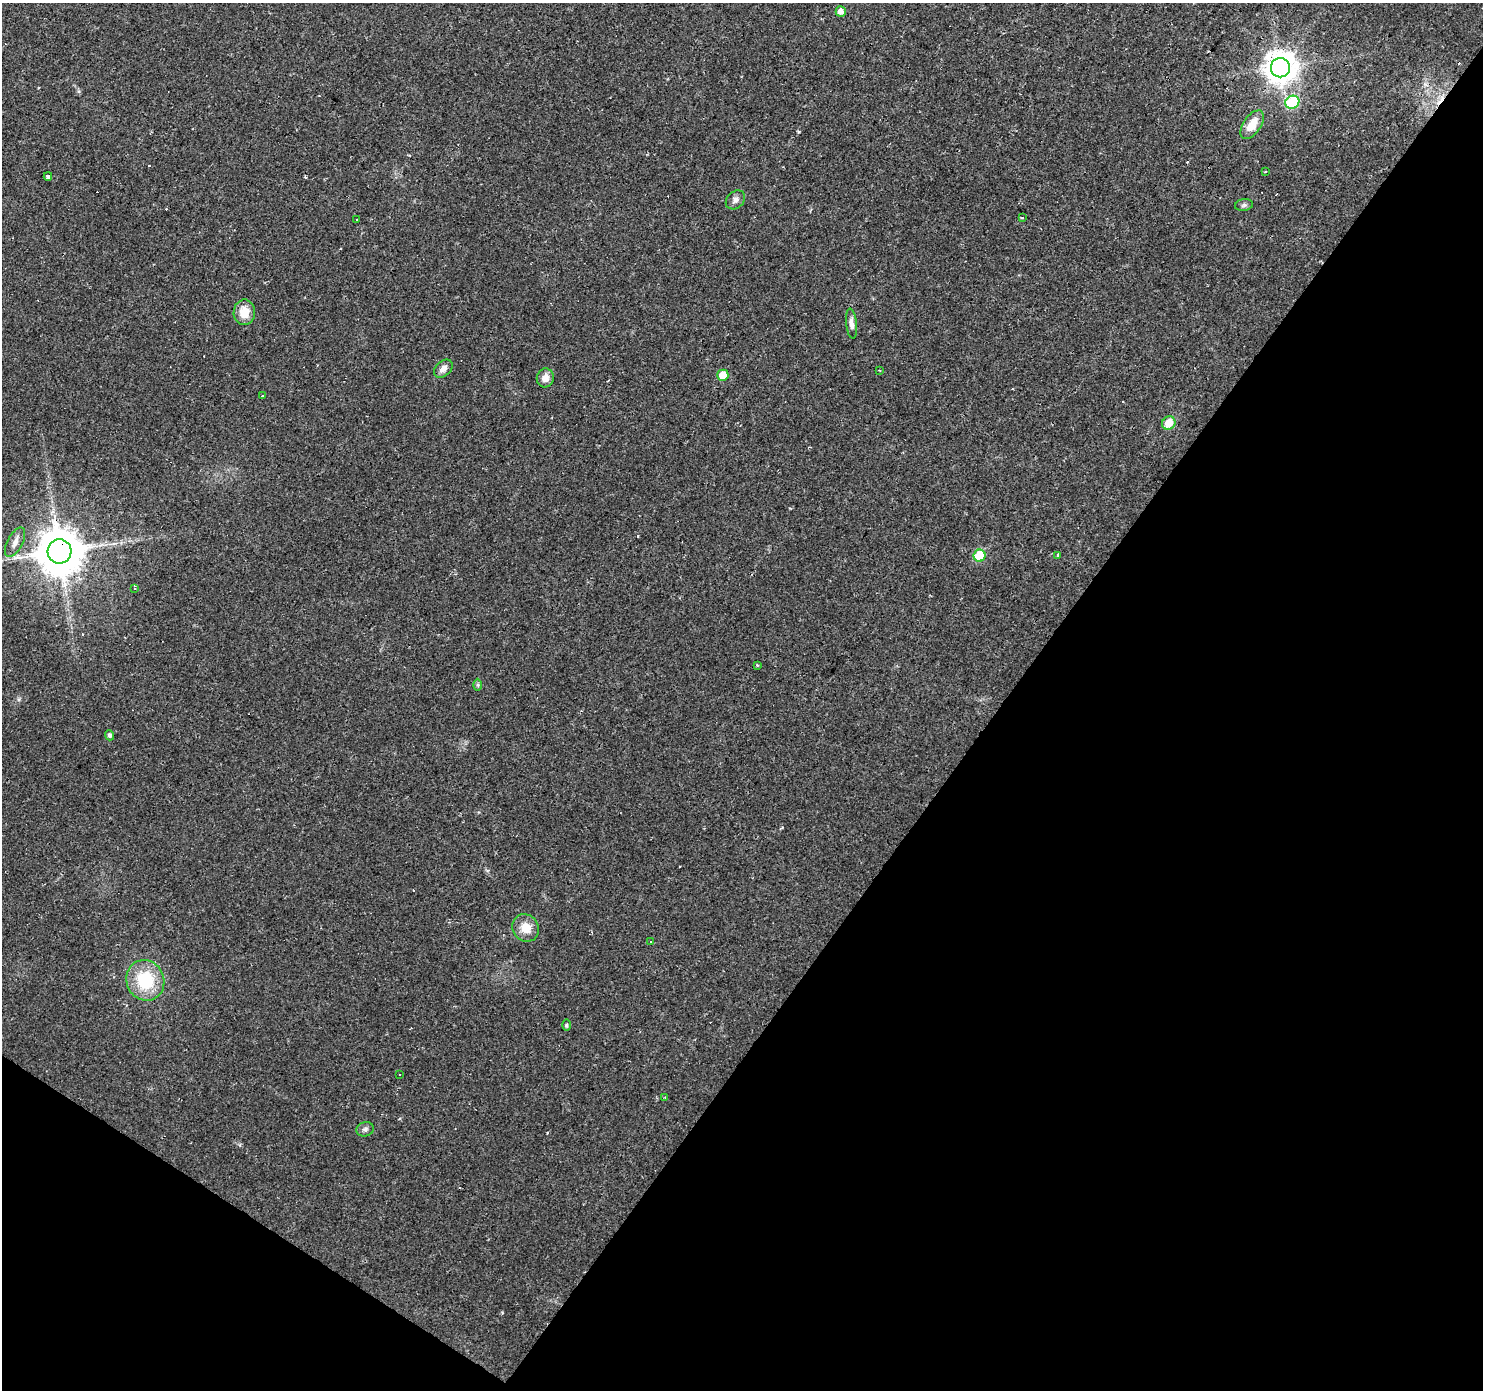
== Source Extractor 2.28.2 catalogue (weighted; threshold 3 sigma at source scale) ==
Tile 15 of 4 x 4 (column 3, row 4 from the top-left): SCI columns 2962-4442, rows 181-1568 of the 5924 x 5980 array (HDU 1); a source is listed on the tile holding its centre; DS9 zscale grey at full resolution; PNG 1485 x 1392 px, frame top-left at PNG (2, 3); each listed source drawn as its Kron ellipse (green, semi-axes under 4 px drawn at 4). Shown black and unused: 36% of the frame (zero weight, under 2 of 3 exposures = <1% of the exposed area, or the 3 px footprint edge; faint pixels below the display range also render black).
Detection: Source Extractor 2.28.2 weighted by HDU 2 'WHT'; one run over the whole footprint, this tile lists its part. Background 0.0235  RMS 0.0031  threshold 0.014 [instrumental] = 3 sigma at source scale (4.5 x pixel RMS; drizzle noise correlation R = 1.50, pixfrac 1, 0.0396/0.0396 arcsec/px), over >= 5 px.
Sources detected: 49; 16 cosmic-ray / hot-pixel residue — neither listed nor drawn; the other 33 listed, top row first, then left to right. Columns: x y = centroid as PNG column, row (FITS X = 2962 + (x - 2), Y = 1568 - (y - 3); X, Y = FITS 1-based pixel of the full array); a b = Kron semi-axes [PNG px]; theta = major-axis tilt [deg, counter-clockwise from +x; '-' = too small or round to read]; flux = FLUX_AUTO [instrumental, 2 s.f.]
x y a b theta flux
841 11 5 5 - 2.2
1280 68 9 9 - 510
1292 102 7 6 - 22
1252 125 16 8 55 5.6
1265 172 3 3 - 0.49
48 176 4 3 - 2.5
735 200 11 8 43 1.4
1244 205 9 6 10 0.76
1022 218 3 2 - 0.41
357 219 3 3 - 1
244 312 12 10 89 5.3
851 324 15 5 -84 1.6
443 369 11 7 43 1.8
879 370 4 2 - 0.2
723 375 5 5 - 5.7
545 378 9 8 - 2.4
262 396 3 2 - 0.56
1169 423 7 6 - 5
15 542 16 7 63 2.2
60 551 12 12 - 1300
1058 555 3 3 - 32
980 556 6 6 - 14
135 589 4 3 - 0.6
757 665 4 3 - 0.3
478 685 6 4 -90 0.44
110 735 5 4 - 0.9
526 928 14 12 -53 4.6
651 941 3 3 - 1.4
145 980 21 18 -65 16
566 1025 6 4 90 0.48
399 1074 3 3 - 0.92
665 1098 4 3 - 0.34
365 1129 9 7 16 0.93
Overlapping masked pixels (flux is a lower limit): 2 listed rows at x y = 1280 68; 60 551
Unlisted compact peaks at least as high as the median listed source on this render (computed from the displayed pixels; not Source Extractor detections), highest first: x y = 799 132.